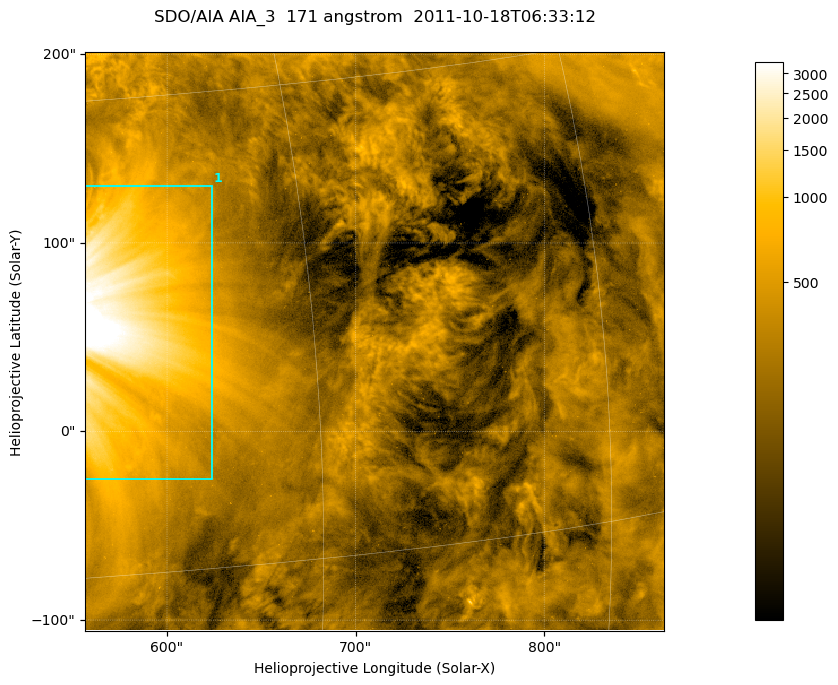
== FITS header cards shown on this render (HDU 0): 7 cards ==
TELESCOP= 'SDO/AIA '
INSTRUME= 'AIA_3   '
WAVELNTH=                  171
WAVEUNIT= 'angstrom'
DATE-OBS= '2011-10-18T06:33:12.34'
CTYPE1  = 'HPLN-TAN'
CTYPE2  = 'HPLT-TAN'

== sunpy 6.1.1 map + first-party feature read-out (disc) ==
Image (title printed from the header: SDO/AIA AIA_3  171 angstrom  2011-10-18T06:33:12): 512 x 512 px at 0.599 arcsec/px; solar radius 963 arcsec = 1606 px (partial field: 3.2% of the solar disc is inside the frame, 100% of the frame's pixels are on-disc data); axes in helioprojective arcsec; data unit not stated in the header (colour bar unlabelled)
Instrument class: DISC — disc imager (sunpy class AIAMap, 171 A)
Bright regions (active regions / flare kernels): reference = the on-disc median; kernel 5 px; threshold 5 sigma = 618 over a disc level ~265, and >= 1.15x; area >= 262 px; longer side >= 6 px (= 3.6 arcsec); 1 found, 1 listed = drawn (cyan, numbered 1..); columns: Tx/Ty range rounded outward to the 2 arcsec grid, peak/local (2 s.f.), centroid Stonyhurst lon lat
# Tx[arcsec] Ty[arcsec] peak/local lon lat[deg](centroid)
1 556..624 -26..130 19 +37 +8